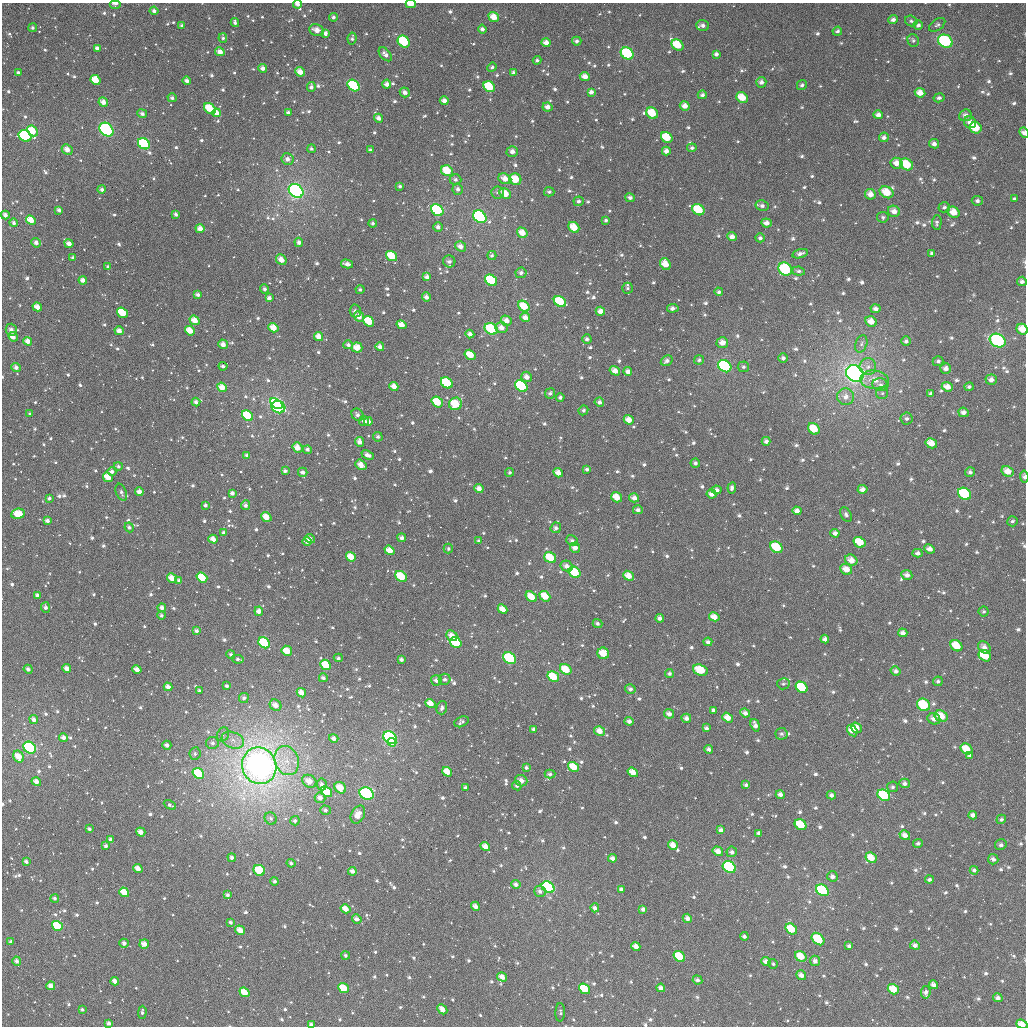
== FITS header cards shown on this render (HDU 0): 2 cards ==
NAXIS1  =                 1024
NAXIS2  =                 1024

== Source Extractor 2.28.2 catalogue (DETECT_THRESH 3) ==
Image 1024 x 1024 px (HDU 0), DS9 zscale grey, 1 PNG px = 1 image px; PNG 1028 x 1028 px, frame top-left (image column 1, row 1024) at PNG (2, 3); each listed source drawn as its Kron ellipse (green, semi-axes under 4 px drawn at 4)
Background 1540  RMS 48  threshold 143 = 3 sigma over >= 5 px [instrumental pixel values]
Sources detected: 1108; of the 1108, the 500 brightest by FLUX_AUTO listed and drawn (608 fainter detections omitted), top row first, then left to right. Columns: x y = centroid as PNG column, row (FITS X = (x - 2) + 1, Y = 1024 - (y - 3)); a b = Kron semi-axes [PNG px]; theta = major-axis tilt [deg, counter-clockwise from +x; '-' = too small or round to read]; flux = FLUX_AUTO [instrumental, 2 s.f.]
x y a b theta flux
115 4 6 3 0 1.1e+04
298 4 4 3 - 1.5e+04
411 4 5 3 - 5.4e+04
154 11 4 4 - 1.2e+04
333 17 4 4 - 9.0e+03
494 17 5 4 - 4.0e+04
893 20 5 4 - 1.3e+04
911 21 6 5 - 8.3e+03
235 22 4 3 - 9.3e+03
918 25 5 5 - 1.1e+04
937 25 9 5 36 8.5e+03
182 26 4 4 - 8.1e+03
703 26 6 5 - 1.4e+04
33 28 4 4 - 8.2e+03
482 29 4 4 - 9.6e+03
317 30 7 5 -21 2.9e+04
837 31 5 4 - 9.0e+03
325 33 4 4 - 1.3e+04
223 38 5 4 - 7.7e+03
352 38 6 4 81 9.0e+03
913 40 6 5 - 8.1e+03
404 41 6 5 - 1.4e+05
577 41 5 4 - 1.1e+04
945 41 7 6 - 2.6e+05
546 43 4 4 - 2.2e+04
677 45 6 5 - 8.8e+04
97 48 4 4 - 1.4e+04
220 52 5 4 - 2.5e+04
627 53 7 5 -38 2.0e+05
385 54 8 5 -49 1.6e+04
716 54 4 4 - 1.2e+04
537 60 4 4 - 8.0e+03
492 67 5 4 - 7.4e+03
263 68 4 4 - 1.6e+04
300 72 5 4 - 3.2e+04
18 73 3 3 - 9.8e+03
514 73 4 4 - 1.6e+04
585 76 5 4 - 2.7e+04
95 80 5 4 - 6.7e+04
187 80 4 4 - 1.3e+04
761 82 5 5 - 1.4e+04
387 84 4 4 - 1.8e+04
802 85 5 4 - 9.2e+03
354 86 7 5 -40 2.3e+05
311 87 5 4 - 1.2e+04
489 87 6 5 - 1.0e+05
405 92 5 4 - 1.6e+04
591 92 4 4 - 1.4e+04
920 93 5 4 - 3.4e+04
702 95 4 4 - 1.0e+04
172 98 4 4 - 9.6e+03
742 98 6 5 - 5.5e+04
939 98 5 4 - 1.1e+04
444 101 4 4 - 1.9e+04
103 102 5 4 - 2.5e+04
685 106 5 4 - 2.6e+04
547 107 5 4 - 2.0e+04
210 108 6 5 - 8.7e+04
216 113 4 4 - 2.9e+04
288 113 4 3 - 9.8e+03
652 113 6 5 - 8.2e+04
142 114 5 4 - 1.1e+04
878 115 5 4 - 1.7e+04
965 115 6 5 - 1.7e+04
379 118 4 4 - 1.8e+04
970 122 6 5 - 2.3e+04
976 128 6 5 - 8.3e+04
106 130 8 6 -42 3.0e+05
32 131 6 4 -45 6.5e+04
1024 133 5 4 - 1.8e+04
25 136 7 5 -29 4.2e+05
667 137 6 5 - 8.6e+04
884 137 5 5 - 1.3e+04
144 144 6 5 - 1.9e+05
934 144 5 4 - 1.4e+04
692 148 5 4 - 8.5e+03
67 149 6 5 - 2.1e+04
311 149 4 4 - 7.3e+03
370 150 4 3 - 7.5e+03
512 151 5 5 - 1.7e+04
666 151 4 4 - 1.8e+04
287 159 6 6 - 1.6e+04
897 163 6 5 - 2.8e+04
906 164 7 5 -32 8.6e+04
447 171 6 5 - 6.8e+04
505 179 7 5 -24 3.0e+04
515 179 6 5 - 6.8e+04
455 180 6 5 - 1.1e+04
400 186 3 3 - 7.5e+03
102 189 4 4 - 1.1e+04
458 189 6 5 - 1.2e+04
296 191 8 6 -40 9.0e+05
549 192 5 4 - 8.4e+03
887 192 7 5 -28 6.1e+04
497 193 6 6 - 9.4e+03
505 194 6 5 - 4.6e+04
870 194 5 5 - 2.5e+04
630 198 5 4 - 1.1e+04
1014 199 4 3 - 7.3e+03
579 201 5 5 - 9.2e+03
977 201 5 5 - 1.0e+04
762 206 6 5 - 1.4e+04
944 207 6 5 - 8.8e+03
59 210 4 3 - 1.2e+04
437 210 6 5 - 2.7e+05
698 210 6 5 - 1.1e+05
894 211 6 5 - 2.5e+04
953 212 6 5 - 4.0e+04
176 214 4 3 - 9.3e+03
5 215 4 4 - 1.6e+04
480 217 7 5 -38 7.9e+05
883 217 6 5 - 7.6e+03
31 220 5 4 - 5.2e+04
606 220 3 3 - 7.2e+03
937 222 7 5 88 7.8e+03
14 223 4 4 - 8.9e+03
373 223 4 4 - 8.0e+03
766 223 5 4 - 1.9e+04
438 227 5 4 - 1.4e+04
574 227 6 5 - 5.8e+04
200 229 4 4 - 2.8e+04
522 233 6 4 -32 3.8e+04
732 237 5 4 - 1.7e+04
760 238 5 4 - 9.8e+03
299 242 4 4 - 1.3e+04
36 243 5 4 - 1.4e+04
69 244 4 4 - 2.1e+04
460 246 5 4 - 2.1e+04
932 253 4 4 - 9.8e+03
800 254 8 4 15 1.3e+04
392 256 6 4 -36 6.3e+04
492 256 4 4 - 7.6e+03
73 258 3 3 - 8.5e+03
281 260 6 5 - 2.7e+04
449 261 6 6 - 1.2e+04
347 264 6 3 -14 1.6e+04
665 264 6 5 - 4.9e+04
108 267 4 3 - 7.8e+03
785 269 7 6 - 2.2e+05
799 271 6 4 -6 9.3e+03
521 273 5 5 - 9.9e+03
427 277 4 4 - 1.5e+04
83 280 4 4 - 2.2e+04
491 280 6 5 - 2.2e+05
1022 281 5 4 - 1.3e+04
627 288 5 5 - 7.5e+03
265 289 4 4 - 1.0e+04
360 289 5 4 - 7.4e+03
719 292 4 4 - 8.4e+03
198 295 4 3 - 1.3e+04
426 297 4 4 - 1.6e+04
269 298 4 3 - 1.4e+04
560 302 6 5 - 1.2e+05
524 306 6 5 - 6.6e+04
37 307 5 4 - 3.2e+04
673 308 6 4 6 1.3e+04
875 309 5 4 - 1.4e+04
355 311 6 5 - 1.4e+04
600 311 5 4 - 2.4e+04
122 313 6 4 -35 1.1e+05
359 316 5 4 - 2.5e+04
525 317 5 4 - 2.1e+04
195 320 5 4 - 3.8e+04
369 321 6 4 -40 9.2e+04
506 321 5 5 - 2.3e+04
871 321 6 5 - 2.9e+04
401 325 5 4 - 3.4e+04
273 328 5 4 - 4.1e+04
502 328 6 5 - 2.3e+04
491 329 7 5 -31 1.5e+05
1022 329 6 5 - 4.5e+04
11 330 6 5 - 1.6e+04
119 331 4 4 - 2.5e+04
190 331 5 4 - 5.0e+04
470 334 4 4 - 1.6e+04
13 337 5 4 - 3.2e+04
319 337 5 4 - 3.0e+04
587 339 4 4 - 9.9e+03
28 341 4 4 - 2.5e+04
906 341 4 4 - 1.1e+04
998 341 8 6 -28 3.2e+05
722 343 6 5 - 2.6e+04
223 344 5 4 - 2.3e+04
861 344 9 5 72 1.0e+04
348 345 5 4 - 1.1e+04
380 347 4 4 - 1.5e+04
357 348 5 5 - 4.0e+04
470 355 6 4 -32 5.7e+04
783 358 4 4 - 1.1e+04
699 360 5 4 - 8.7e+03
667 361 6 5 - 1.3e+04
938 361 5 5 - 9.7e+03
223 366 4 3 - 8.9e+03
725 366 7 5 -37 5.4e+05
16 367 5 4 - 1.5e+04
743 367 5 5 - 8.5e+03
868 367 8 8 - 1.9e+04
946 368 5 5 - 1.7e+04
615 371 5 4 - 2.8e+04
628 371 4 4 - 1.9e+04
855 373 9 7 -36 1.5e+06
527 377 5 5 - 2.0e+04
875 380 14 9 -4 4.2e+04
991 380 5 5 - 1.7e+04
447 383 6 5 - 1.6e+05
880 385 8 6 -17 1.3e+04
394 386 5 4 - 2.9e+04
521 386 7 5 -38 3.6e+05
222 387 5 4 - 3.6e+04
947 387 6 4 -21 2.8e+04
969 387 5 4 - 9.2e+03
550 393 5 5 - 9.2e+03
882 393 6 6 - 7.5e+03
931 393 4 4 - 7.5e+03
560 397 4 4 - 9.8e+03
846 397 8 8 - 2.5e+04
196 402 4 4 - 1.2e+04
437 402 6 5 - 8.5e+04
599 402 5 4 - 1.3e+04
276 404 7 4 -36 3.4e+05
455 404 6 6 - 1.1e+05
278 407 7 6 - 4.5e+05
583 410 5 4 - 8.1e+03
963 412 5 4 - 1.7e+04
30 414 3 3 - 7.2e+03
357 415 6 5 - 1.4e+04
247 416 6 4 -38 1.6e+05
906 419 6 6 - 1.0e+04
629 420 5 4 - 3.2e+04
364 421 5 5 - 1.6e+04
368 421 4 3 - 1.8e+04
814 429 6 5 - 6.8e+04
378 437 5 4 - 8.0e+03
766 441 4 4 - 1.1e+04
360 442 5 4 - 2.2e+04
931 443 6 4 -32 3.6e+04
297 448 5 4 - 3.5e+04
307 449 4 4 - 9.3e+03
247 455 3 3 - 9.9e+03
368 455 6 4 -22 1.7e+04
695 463 5 4 - 9.4e+03
361 465 6 5 - 2.9e+04
118 466 4 4 - 7.9e+03
587 469 4 4 - 7.9e+03
285 471 4 3 - 9.8e+03
1007 471 6 5 - 3.4e+04
112 472 4 4 - 1.3e+04
303 472 5 4 - 1.3e+04
510 472 4 4 - 7.2e+03
970 472 5 5 - 9.4e+03
558 473 5 4 - 2.8e+04
108 477 5 4 - 4.5e+04
1024 477 6 4 -83 1.0e+04
732 488 5 4 - 1.1e+04
479 489 4 4 - 2.4e+04
862 489 5 4 - 1.7e+04
716 490 5 4 - 1.5e+04
121 492 9 5 -69 1.1e+04
139 492 4 4 - 2.2e+04
232 493 4 3 - 1.4e+04
712 494 5 4 - 2.2e+04
964 494 7 5 -35 1.9e+05
617 497 5 4 - 4.8e+04
49 498 4 4 - 9.0e+03
634 498 5 4 - 1.9e+04
205 505 4 4 - 9.9e+03
246 505 5 4 - 1.2e+04
638 510 5 4 - 1.2e+04
797 511 4 4 - 2.0e+04
18 514 7 5 8 6.5e+04
846 515 8 5 -62 1.0e+04
266 517 5 4 - 4.6e+04
47 521 4 3 - 1.4e+04
1012 521 5 5 - 7.3e+03
129 527 5 4 - 9.8e+03
556 528 5 5 - 1.1e+04
224 532 4 4 - 8.6e+03
835 533 4 4 - 1.5e+04
402 538 4 4 - 1.3e+04
213 539 5 4 - 2.8e+04
310 539 5 3 - 1.4e+04
479 541 4 4 - 9.4e+03
572 541 6 5 - 1.1e+04
307 542 5 4 - 1.3e+04
859 542 6 5 - 7.2e+04
776 547 7 5 -40 1.1e+05
575 548 5 5 - 2.2e+04
448 549 5 4 - 7.8e+03
930 549 5 4 - 1.9e+04
389 550 5 4 - 3.7e+04
917 553 5 4 - 1.2e+04
351 557 5 4 - 5.1e+04
550 558 6 5 - 8.7e+04
851 560 6 5 - 3.2e+04
567 566 6 5 - 1.9e+04
846 569 6 5 - 3.6e+04
575 572 6 5 - 1.1e+05
907 575 5 5 - 1.7e+04
401 576 6 5 - 9.1e+04
628 576 6 4 -38 4.1e+04
172 578 5 4 - 3.6e+04
202 578 6 4 -38 9.7e+04
179 580 4 4 - 1.0e+04
37 595 4 3 - 1.5e+04
545 596 6 4 -40 5.2e+04
531 597 6 4 -35 4.9e+04
46 607 5 4 - 1.0e+04
162 608 4 4 - 1.6e+04
502 609 5 4 - 3.4e+04
259 611 5 4 - 2.1e+04
984 611 5 5 - 7.2e+03
161 615 4 4 - 7.9e+03
714 617 5 4 - 3.1e+04
660 618 4 4 - 1.3e+04
597 623 5 4 - 8.2e+03
196 631 4 4 - 1.0e+04
903 633 4 4 - 1.7e+04
452 636 6 5 - 3.0e+04
825 639 4 4 - 1.7e+04
708 642 4 4 - 1.2e+04
264 643 6 5 - 1.6e+05
456 643 6 5 - 1.9e+05
956 646 6 5 - 7.3e+04
984 647 7 5 -45 1.9e+04
287 651 5 5 - 6.1e+04
603 653 6 5 - 6.0e+04
231 654 4 4 - 8.6e+03
985 656 7 5 -34 1.0e+05
338 658 4 4 - 7.8e+03
510 658 7 5 -39 1.8e+05
238 659 6 4 -10 7.9e+03
401 659 4 3 - 1.0e+04
326 665 6 4 -43 7.8e+04
67 668 4 4 - 2.2e+04
28 669 5 3 - 1.4e+04
566 669 6 5 - 6.8e+04
137 670 5 4 - 2.5e+04
700 670 8 5 -19 8.7e+04
896 671 5 4 - 1.0e+04
669 674 4 4 - 7.8e+03
553 677 6 5 - 7.7e+04
323 678 4 3 - 9.8e+03
445 679 6 5 - 9.8e+03
436 680 5 5 - 1.6e+04
938 681 5 4 - 7.4e+03
783 684 6 5 - 7.8e+03
227 686 4 4 - 8.7e+03
168 687 4 4 - 2.1e+04
802 687 6 5 - 1.4e+05
630 689 5 5 - 1.1e+04
199 691 4 3 - 8.1e+03
301 693 5 4 - 2.9e+04
244 698 5 5 - 1.1e+04
430 703 5 4 - 3.3e+04
275 705 6 5 - 2.7e+04
923 705 7 6 - 1.2e+05
442 708 6 5 - 1.2e+04
713 710 4 4 - 1.0e+04
745 713 5 4 - 1.4e+04
669 714 5 4 - 1.8e+04
941 716 7 5 -31 5.9e+04
686 718 5 4 - 1.7e+04
728 718 5 4 - 4.1e+04
34 719 4 4 - 1.7e+04
934 719 6 5 - 2.1e+04
629 721 4 4 - 1.4e+04
461 722 7 5 26 9.8e+03
755 725 6 4 -72 1.7e+04
706 728 4 3 - 9.8e+03
856 728 6 5 - 3.7e+04
534 729 4 4 - 9.7e+03
599 731 6 4 -31 3.0e+04
852 731 6 4 -55 3.0e+04
223 734 7 5 69 9.9e+03
781 734 6 6 - 8.6e+03
63 738 5 4 - 1.6e+04
334 738 5 4 - 1.5e+04
390 738 7 6 - 5.3e+05
233 740 11 8 -22 2.8e+04
392 742 4 3 - 7.9e+04
212 743 6 6 - 1.2e+04
167 745 4 4 - 1.5e+04
30 748 7 5 -38 7.2e+05
709 749 4 4 - 1.2e+04
966 749 6 5 - 6.0e+04
195 754 6 5 - 9.3e+03
969 755 4 3 - 7.4e+03
19 757 6 5 - 4.5e+04
287 761 15 12 -69 5.6e+04
259 766 18 17 - 2.3e+06
574 767 6 4 -34 5.8e+04
526 768 4 4 - 8.9e+03
447 772 5 4 - 4.6e+04
633 772 5 4 - 3.5e+04
198 774 6 4 -36 2.1e+05
550 774 5 4 - 8.7e+03
309 781 7 6 - 3.3e+04
521 781 6 5 - 2.4e+04
36 782 5 4 - 2.1e+04
905 783 5 5 - 1.2e+04
322 784 6 5 - 1.3e+04
746 785 4 4 - 8.7e+03
517 786 5 4 - 7.6e+03
893 787 5 5 - 7.5e+03
340 788 6 5 - 4.8e+04
466 788 4 3 - 1.3e+04
327 792 6 4 -40 1.1e+05
366 794 7 6 - 4.0e+05
780 794 5 4 - 1.5e+04
831 795 5 4 - 1.1e+04
884 795 7 5 -34 2.1e+05
320 798 5 5 - 1.9e+04
170 805 6 4 -26 8.7e+03
325 810 5 4 - 1.1e+04
358 815 9 6 63 4.1e+04
973 815 4 4 - 1.6e+04
271 818 6 6 - 8.9e+03
1001 819 5 4 - 7.8e+03
295 821 5 4 - 9.2e+03
801 825 6 5 - 9.9e+04
89 829 4 3 - 8.1e+03
721 830 4 3 - 1.2e+04
141 832 5 4 - 2.4e+04
758 833 3 3 - 8.0e+03
905 835 5 4 - 2.3e+04
111 839 4 3 - 1.3e+04
918 843 5 4 - 8.7e+03
673 845 5 4 - 3.3e+04
1001 845 6 5 - 7.7e+03
106 846 3 3 - 1.0e+04
485 847 5 4 - 2.8e+04
718 851 5 4 - 2.6e+04
732 852 5 5 - 1.0e+04
232 858 4 4 - 1.0e+04
613 858 4 4 - 1.5e+04
871 858 6 5 - 4.7e+04
993 859 5 5 - 1.3e+04
26 862 4 3 - 1.1e+04
291 863 4 4 - 9.5e+03
729 867 7 5 -35 2.5e+05
138 869 4 4 - 2.7e+04
259 870 6 5 - 1.3e+05
974 870 4 4 - 8.5e+03
352 871 4 4 - 1.6e+04
832 876 5 5 - 1.4e+04
929 880 4 4 - 8.5e+03
275 881 4 4 - 8.7e+03
516 884 5 4 - 1.4e+04
548 887 7 5 -35 5.9e+05
621 889 4 4 - 1.2e+04
822 890 7 5 -37 2.8e+05
540 891 6 5 - 1.5e+04
124 892 5 4 - 6.4e+04
228 895 4 3 - 9.8e+03
55 898 4 4 - 9.2e+03
475 906 4 4 - 1.9e+04
595 908 4 4 - 1.3e+04
345 909 5 4 - 3.4e+04
643 909 4 4 - 1.2e+04
687 918 5 4 - 1.7e+04
357 919 5 4 - 1.5e+04
231 922 4 3 - 8.5e+03
57 926 5 4 - 1.2e+05
791 929 6 5 - 7.8e+04
240 930 5 4 - 3.4e+04
744 936 4 4 - 9.9e+03
818 939 7 5 -43 1.3e+05
11 942 3 3 - 1.0e+04
124 943 4 4 - 1.4e+04
144 944 5 4 - 2.7e+04
915 945 5 4 - 1.4e+04
636 946 5 4 - 2.1e+04
849 946 4 4 - 9.6e+03
346 955 4 4 - 8.1e+03
679 956 6 5 - 8.5e+04
801 956 6 5 - 5.3e+04
17 961 4 4 - 1.3e+04
815 961 5 5 - 1.4e+04
766 962 5 4 - 2.0e+04
773 964 5 4 - 7.4e+03
801 975 5 4 - 1.8e+04
502 977 5 4 - 2.6e+04
697 980 5 4 - 1.1e+04
115 981 4 3 - 2.0e+04
934 985 4 4 - 1.7e+04
51 986 4 4 - 2.6e+04
343 988 5 4 - 9.0e+04
661 988 4 3 - 1.7e+04
584 989 6 4 -36 1.2e+05
893 989 6 5 - 5.2e+04
245 992 5 4 - 6.6e+04
926 992 6 5 - 1.1e+04
998 998 5 4 - 1.3e+04
82 1009 4 4 - 7.9e+03
442 1009 5 4 - 2.6e+04
142 1012 6 4 89 8.1e+03
560 1012 9 5 89 7.2e+03
109 1023 4 4 - 1.3e+04
1022 1024 6 4 -21 3.6e+04
311 1025 4 3 - 1.3e+04
At the frame edge (FLAGS 8, measured only in part): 8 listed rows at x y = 115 4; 298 4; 411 4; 1024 133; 1022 329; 1024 477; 1022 1024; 311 1025
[608 fainter detections neither listed nor drawn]

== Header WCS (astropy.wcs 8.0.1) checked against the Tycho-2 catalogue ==
Header WCS as astropy/WCSLIB reads it (applying the file's SIP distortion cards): RA---TAN-SIP/DEC--TAN-SIP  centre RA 03:07:05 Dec +84:17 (46.77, +84.29 deg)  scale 8.66 arcsec/px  FOV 147.8' x 147.9'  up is +175 deg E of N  parity flipped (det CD > 0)
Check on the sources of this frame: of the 60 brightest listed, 59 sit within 12.9 arcsec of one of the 180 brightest Tycho-2 stars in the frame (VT <= 11.02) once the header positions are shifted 5.05 arcsec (4.80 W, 1.56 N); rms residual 4.31 arcsec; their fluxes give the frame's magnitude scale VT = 22.41 - 2.5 log10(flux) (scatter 0.36 mag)
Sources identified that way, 345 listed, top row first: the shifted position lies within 12.9 arcsec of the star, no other Tycho-2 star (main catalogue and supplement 1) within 25.8 arcsec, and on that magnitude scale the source's flux lands within +1.5 / -3 mag of the star's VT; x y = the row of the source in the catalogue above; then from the Tycho-2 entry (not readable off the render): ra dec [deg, ICRS J2000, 3 dp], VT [Tycho-2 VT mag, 2 dp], TYC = Tycho-2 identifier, HIP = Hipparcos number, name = IAU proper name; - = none
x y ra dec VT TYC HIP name
298 4 51.882 +83.077 11.72 4616-884-1 - -
411 4 49.625 +83.073 9.90 4616-1400-1 - -
154 11 54.749 +83.082 11.71 4616-908-1 - -
494 17 47.952 +83.097 10.58 4616-3181-1 - -
893 20 40.083 +82.981 12.26 4616-2444-1 - -
918 25 39.578 +82.982 11.88 4616-858-1 - -
182 26 54.214 +83.121 12.53 4616-3103-1 - -
482 29 48.168 +83.127 12.39 4616-3090-1 - -
317 30 51.495 +83.141 11.20 4616-3035-1 - -
837 31 41.116 +83.033 12.28 4616-2390-1 - -
404 41 49.735 +83.166 9.12 4616-3031-1 - -
577 41 46.261 +83.140 12.10 4616-3037-1 - -
945 41 38.972 +83.007 8.53 4616-590-1 - -
677 45 44.227 +83.124 10.42 4616-3164-1 - -
97 48 55.943 +83.162 11.95 4616-2974-1 - -
220 52 53.462 +83.188 11.00 4616-2967-1 - -
627 53 45.209 +83.158 8.86 4616-2964-1 - -
385 54 50.097 +83.199 11.62 4616-2841-1 - -
716 54 43.436 +83.133 11.91 4616-3106-1 - -
263 68 52.606 +83.231 11.88 4616-2706-1 - -
300 72 51.841 +83.241 10.97 4616-2764-1 - -
18 73 57.583 +83.203 11.84 4616-285-1 - -
514 73 47.475 +83.228 12.03 4616-2980-1 - -
585 76 46.024 +83.223 11.04 4616-2720-1 - -
95 80 56.021 +83.239 10.57 4616-2774-1 - -
187 80 54.164 +83.254 11.77 4616-2713-1 - -
761 82 42.454 +83.184 12.02 4616-2888-1 - -
387 84 50.063 +83.269 11.54 4616-2719-1 - -
354 86 50.740 +83.274 8.99 4616-2741-1 - -
311 87 51.615 +83.278 11.95 4616-2949-1 - -
489 87 47.955 +83.266 9.91 4616-2671-1 - -
405 92 49.693 +83.288 11.73 4616-2721-1 - -
591 92 45.874 +83.259 11.70 4616-3001-1 - -
920 93 39.254 +83.141 11.19 4616-3095-1 - -
742 98 42.787 +83.228 10.29 4616-2786-1 - -
103 102 55.901 +83.293 10.96 4616-2525-1 - -
685 106 43.933 +83.266 11.03 4616-2925-1 - -
547 107 46.739 +83.304 11.29 4616-2900-1 - -
210 108 53.717 +83.324 10.09 4616-2746-1 - -
216 113 53.586 +83.334 10.85 4616-2588-1 - -
652 113 44.569 +83.294 10.20 4616-2750-1 - -
142 114 55.118 +83.327 11.84 4616-3113-1 - -
878 115 39.998 +83.212 11.39 4616-3152-1 - -
965 115 38.253 +83.169 12.52 4616-2981-1 - -
970 122 38.147 +83.183 11.95 4616-2922-1 - -
976 128 38.009 +83.194 10.07 4616-2808-1 - -
106 130 55.876 +83.360 8.12 4616-273-1 17392 -
32 131 57.418 +83.346 10.10 4616-323-1 - -
1024 133 37.011 +83.177 11.34 4616-3112-1 - -
25 136 57.578 +83.357 9.13 4616-379-1 17953 -
667 137 44.213 +83.348 10.57 4616-2797-1 - -
884 137 39.795 +83.263 12.19 4616-2806-1 - -
144 144 55.120 +83.400 8.85 4616-2861-1 - -
934 144 38.759 +83.253 11.67 4616-2656-1 - -
692 148 43.675 +83.364 12.02 4616-2776-1 - -
67 149 56.732 +83.399 11.09 4616-239-1 - -
311 149 51.622 +83.425 11.73 4616-2013-1 - -
512 151 47.400 +83.417 11.47 4616-2049-1 - -
287 159 52.125 +83.450 11.70 4616-2295-1 - -
897 163 39.432 +83.318 11.73 4616-2641-1 - -
906 164 39.218 +83.316 9.65 4616-2727-1 12175 -
447 171 48.745 +83.472 10.67 4616-1639-1 - -
505 179 47.517 +83.484 11.46 4616-1561-1 - -
515 179 47.299 +83.484 10.74 4616-2077-1 - -
455 180 48.564 +83.492 12.46 4616-1767-1 - -
400 186 49.737 +83.513 12.33 4616-1367-1 - -
102 189 56.083 +83.502 12.25 4616-535-1 - -
296 191 51.938 +83.528 7.47 4616-1259-1 16129 -
887 192 39.500 +83.392 10.10 4616-2634-1 - -
505 194 47.484 +83.520 10.92 4616-2345-1 - -
870 194 39.831 +83.404 10.97 4616-2125-1 - -
630 198 44.835 +83.501 11.70 4616-2535-1 - -
59 210 57.030 +83.542 11.53 4616-451-1 - -
437 210 48.914 +83.568 8.83 4616-2509-1 - -
698 210 43.349 +83.511 9.52 4616-3096-1 - -
894 211 39.275 +83.432 11.10 4616-2461-1 - -
176 214 54.546 +83.574 12.34 4616-1789-1 - -
5 215 58.182 +83.540 11.92 4616-570-1 - -
31 220 57.649 +83.560 10.43 4616-501-1 - -
14 223 58.032 +83.561 13.18 4616-442-1 - -
766 223 41.881 +83.517 11.68 4616-3109-1 - -
438 227 48.895 +83.608 11.53 4616-2239-1 - -
574 227 45.953 +83.588 10.30 4616-1481-1 - -
200 229 54.034 +83.611 10.80 4616-1173-1 - -
522 233 47.057 +83.611 10.91 4616-1935-1 - -
732 237 42.561 +83.562 11.62 4616-2061-1 - -
36 243 57.594 +83.615 11.65 4616-525-1 - -
69 244 56.887 +83.625 11.53 4616-272-1 - -
460 246 48.378 +83.653 11.70 4616-1307-1 - -
932 253 38.304 +83.511 11.91 4616-1901-1 - -
800 254 41.080 +83.576 12.28 4616-2001-1 - -
392 256 49.873 +83.682 9.83 4616-1127-1 - -
73 258 56.832 +83.659 12.16 4616-222-1 - -
281 260 52.286 +83.693 10.73 4616-1379-1 - -
347 264 50.846 +83.703 11.34 4616-793-1 - -
665 264 43.900 +83.651 11.08 4616-2427-1 - -
785 269 41.314 +83.619 8.73 4616-1799-1 - -
427 277 49.089 +83.730 11.54 4616-2083-1 - -
83 280 56.660 +83.716 11.09 4616-346-1 - -
491 280 47.663 +83.730 9.70 4616-3069-1 - -
1022 281 36.293 +83.525 12.10 4616-1289-1 - -
198 295 54.151 +83.770 11.51 4616-569-1 - -
426 297 49.083 +83.778 11.27 4616-855-1 - -
269 298 52.575 +83.784 11.67 4616-1619-1 - -
560 302 46.113 +83.768 9.83 4616-1903-1 - -
524 306 46.904 +83.787 10.03 4616-1419-1 - -
37 307 57.721 +83.769 10.69 4616-431-1 - -
673 308 43.627 +83.753 11.69 4616-1769-1 - -
875 309 39.226 +83.671 11.68 4616-2207-1 - -
355 311 50.662 +83.815 12.01 4616-1005-1 - -
600 311 45.202 +83.781 10.97 4616-3182-1 - -
122 313 55.842 +83.802 10.77 4616-318-1 - -
359 316 50.573 +83.829 11.09 4616-2175-1 - -
525 317 46.860 +83.813 12.20 4616-2622-1 - -
195 320 54.252 +83.831 10.42 4616-566-1 - -
369 321 50.345 +83.840 10.35 4616-3061-1 - -
506 321 47.272 +83.824 11.33 4616-1357-1 - -
401 325 49.609 +83.847 11.01 4616-1565-1 - -
273 328 52.486 +83.856 10.55 4616-1859-1 - -
502 328 47.367 +83.842 11.54 4616-1615-1 - -
491 329 47.597 +83.847 9.06 4616-795-1 - -
1022 329 36.011 +83.636 10.94 4616-1241-1 - -
119 331 55.954 +83.845 11.40 4616-547-1 - -
190 331 54.362 +83.856 10.36 4616-495-1 - -
470 334 48.074 +83.862 12.13 4616-685-1 - -
13 337 58.338 +83.833 10.96 4616-560-1 - -
319 337 51.475 +83.878 10.70 4616-593-1 - -
28 341 58.018 +83.848 11.02 4616-557-1 - -
906 341 38.421 +83.731 12.18 4616-2812-1 - -
998 341 36.458 +83.678 8.18 4616-2654-1 - -
722 343 42.416 +83.819 11.44 4616-3051-1 - -
223 344 53.636 +83.892 11.16 4616-242-1 - -
380 347 50.088 +83.901 11.62 4616-1311-1 - -
357 348 50.609 +83.905 11.08 4616-889-1 - -
470 355 48.030 +83.912 10.75 4616-2755-1 - -
667 361 43.596 +83.880 12.10 4616-1547-1 - -
938 361 37.636 +83.760 11.95 4616-1479-1 - -
223 366 53.660 +83.944 12.11 4616-274-1 - -
725 366 42.276 +83.874 8.52 4616-1811-1 13149 -
16 367 58.350 +83.907 11.57 4616-542-1 - -
946 368 37.429 +83.773 11.34 4616-2651-1 - -
615 371 44.725 +83.921 11.04 4616-853-1 - -
628 371 44.436 +83.918 11.38 4616-1423-1 - -
855 373 39.365 +83.835 6.82 4616-3197-1 12232 -
991 380 36.389 +83.772 11.54 4616-1795-1 - -
447 383 48.526 +83.983 10.81 4616-1519-1 - -
394 386 49.747 +83.996 11.45 4616-1487-1 - -
222 387 53.701 +83.996 10.62 4616-579-1 - -
947 387 37.289 +83.815 11.03 4616-1471-1 - -
846 397 39.473 +83.893 11.85 4616-2575-1 - -
196 402 54.322 +84.027 11.75 4616-500-1 - -
437 402 48.728 +84.030 10.17 4616-911-1 - -
599 402 45.002 +83.999 12.38 4616-2555-1 - -
276 404 52.464 +84.039 8.43 4616-362-1 16276 -
455 404 48.304 +84.032 9.76 4616-1273-1 - -
963 412 36.803 +83.865 11.34 4616-1691-1 - -
357 415 50.574 +84.066 12.09 4616-975-1 - -
247 416 53.128 +84.066 10.87 4616-480-1 - -
629 420 44.280 +84.034 11.25 4616-1247-1 - -
364 421 50.425 +84.080 12.24 4616-2319-1 - -
368 421 50.325 +84.081 11.25 4616-2851-1 - -
814 429 40.029 +83.984 10.30 4616-1051-1 - -
931 443 37.334 +83.957 11.12 4616-1275-1 - -
297 448 51.977 +84.145 11.10 4616-466-1 - -
361 465 50.485 +84.185 11.58 4616-1303-1 - -
118 466 56.234 +84.169 12.48 4616-484-1 - -
285 471 52.282 +84.200 12.27 4616-461-1 - -
1007 471 35.482 +83.975 10.77 4616-1887-1 - -
112 472 56.399 +84.180 11.73 4616-536-1 - -
303 472 51.865 +84.204 11.63 4616-376-1 - -
970 472 36.320 +84.000 11.92 4616-945-1 - -
558 473 45.787 +84.179 11.47 4616-1403-1 - -
108 477 56.501 +84.193 10.64 4616-396-1 - -
1024 477 35.062 +83.975 11.72 4616-1543-1 - -
479 489 47.642 +84.232 11.05 4616-651-1 - -
862 489 38.642 +84.103 11.57 4616-2650-1 - -
139 492 55.782 +84.234 11.34 4616-384-1 - -
232 493 53.561 +84.251 11.35 4616-452-1 - -
712 494 42.116 +84.182 11.66 4616-1153-1 - -
964 494 36.303 +84.054 9.12 4616-729-1 - -
617 497 44.339 +84.222 11.06 4616-1825-1 - -
634 498 43.925 +84.218 11.46 4616-1975-1 - -
246 505 53.250 +84.281 11.94 4616-492-1 - -
638 510 43.809 +84.245 11.89 4616-1183-1 - -
797 511 40.049 +84.186 12.07 4616-2367-1 - -
266 517 52.751 +84.311 10.65 4616-300-1 - -
47 521 58.045 +84.282 12.14 4616-262-1 - -
1012 521 35.069 +84.087 12.20 4616-202-1 - -
556 528 45.722 +84.311 12.31 4616-2501-1 - -
402 538 49.456 +84.359 11.69 4616-1545-1 - -
213 539 54.075 +84.360 11.53 4616-528-1 - -
310 539 51.706 +84.364 11.93 4616-447-1 - -
479 541 47.568 +84.358 12.15 4616-597-1 - -
307 542 51.771 +84.371 12.09 4616-304-1 - -
859 542 38.429 +84.228 10.80 4616-1527-1 - -
776 547 40.359 +84.282 9.34 4616-2031-1 - -
575 548 45.200 +84.354 11.59 4616-1963-1 - -
930 549 36.774 +84.203 12.53 4616-1633-1 - -
389 550 49.738 +84.391 11.20 4620-2046-1 - -
917 553 37.026 +84.221 12.31 4616-837-1 - -
351 557 50.691 +84.408 10.28 4620-1162-1 - -
550 558 45.778 +84.384 9.73 4620-1949-1 - -
851 560 38.528 +84.275 10.74 4616-697-1 - -
567 566 45.363 +84.400 11.65 4620-1514-1 - -
846 569 38.592 +84.299 10.82 4616-825-1 - -
575 572 45.144 +84.414 9.58 4620-2099-1 - -
907 575 37.144 +84.278 11.77 4616-717-1 - -
401 576 49.433 +84.453 9.58 4620-2083-1 - -
628 576 43.815 +84.406 10.51 4620-2109-1 - -
172 578 55.141 +84.447 10.73 4620-1310-1 - -
202 578 54.388 +84.451 10.00 4620-1421-1 - -
179 580 54.971 +84.454 11.64 4620-1363-1 - -
37 595 58.510 +84.457 11.73 4620-986-1 - -
545 596 45.813 +84.478 10.34 4620-2166-1 - -
531 597 46.149 +84.483 10.61 4620-1955-1 - -
46 607 58.348 +84.489 12.59 4620-1054-1 - -
162 608 55.443 +84.517 11.47 4620-1397-1 - -
502 609 46.849 +84.518 10.72 4620-1472-1 - -
259 611 53.005 +84.537 11.07 4620-1347-1 - -
714 617 41.555 +84.473 11.34 4620-1576-1 - -
903 633 36.896 +84.416 11.77 4620-415-1 - -
452 636 48.095 +84.589 11.15 4620-1744-1 - -
825 639 38.742 +84.474 11.46 4620-1638-1 - -
708 642 41.611 +84.535 12.34 4620-1448-1 - -
456 643 47.980 +84.606 9.30 4620-2061-1 - -
956 646 35.524 +84.413 10.38 4620-245-1 - -
287 651 52.311 +84.634 10.69 4620-1360-1 - -
603 653 44.197 +84.600 10.58 4620-1988-1 - -
985 656 34.779 +84.416 9.97 4620-54-1 - -
510 658 46.568 +84.634 8.82 4620-2185-1 - -
401 659 49.362 +84.652 12.20 4620-1132-1 - -
326 665 51.302 +84.669 10.12 4620-1399-1 - -
67 668 57.995 +84.641 10.98 4620-960-1 - -
28 669 58.988 +84.631 11.56 4620-1426-1 - -
566 669 45.104 +84.648 9.96 4620-1572-1 14015 -
137 670 56.196 +84.661 11.65 4620-946-1 - -
700 670 41.655 +84.604 10.46 4620-1816-1 - -
553 677 45.405 +84.668 9.79 4620-1898-1 - -
436 680 48.429 +84.698 11.76 4620-1371-1 - -
168 687 55.425 +84.708 11.48 4620-1323-1 - -
802 687 39.045 +84.599 10.08 4620-1444-1 - -
199 691 54.625 +84.722 12.10 4620-1417-1 - -
301 693 51.946 +84.735 10.72 4620-1368-1 - -
430 703 48.551 +84.755 11.09 4620-1184-1 - -
275 705 52.634 +84.765 11.12 4620-1306-1 - -
923 705 35.918 +84.571 9.25 4620-545-1 11164 -
442 708 48.246 +84.764 12.90 4620-1254-1 - -
713 710 41.179 +84.694 11.87 4620-2058-1 - -
745 713 40.342 +84.687 11.70 4620-1802-1 - -
669 714 42.294 +84.721 11.60 4620-1554-1 - -
941 716 35.414 +84.586 10.24 4620-640-1 - -
686 718 41.828 +84.725 11.40 4620-2169-1 - -
728 718 40.767 +84.706 11.07 4620-1664-1 - -
34 719 59.011 +84.753 12.11 4620-1256-1 - -
934 719 35.580 +84.596 11.63 4620-324-1 - -
629 721 43.303 +84.753 12.00 4620-1996-1 - -
755 725 40.023 +84.712 11.59 4620-1786-1 - -
856 728 37.452 +84.664 11.12 4620-70-1 - -
534 729 45.783 +84.798 11.96 4620-2146-1 - -
599 731 44.037 +84.786 11.02 4620-2097-1 - -
852 731 37.537 +84.673 11.43 4620-436-1 - -
63 738 58.294 +84.806 11.81 4620-1188-1 - -
334 738 51.098 +84.845 12.29 4620-1032-1 - -
390 738 49.592 +84.841 8.31 4620-1364-1 - -
392 742 49.539 +84.852 9.74 4620-1312-1 - -
167 745 55.572 +84.848 11.57 4620-970-1 - -
30 748 59.211 +84.819 8.55 4620-1423-1 18468 -
709 749 41.112 +84.789 11.99 4620-1716-1 - -
966 749 34.556 +84.644 10.61 4620-378-1 - -
19 757 59.545 +84.837 10.41 4620-1268-1 - -
259 766 53.084 +84.911 5.71 4620-2216-1 16489 -
574 767 44.608 +84.879 10.51 4620-1834-1 - -
526 768 45.886 +84.892 12.00 4620-1970-1 - -
447 772 48.005 +84.917 10.78 4620-958-1 - -
633 772 43.008 +84.873 11.21 4620-1678-1 - -
198 774 54.768 +84.921 9.50 4620-1280-1 - -
309 781 51.751 +84.949 11.16 4620-1395-1 - -
521 781 45.986 +84.925 11.33 4620-2003-1 - -
36 782 59.167 +84.902 11.26 4620-988-1 - -
905 783 35.863 +84.765 11.66 4620-106-1 - -
340 788 50.907 +84.964 10.41 4620-1200-1 - -
466 788 47.485 +84.953 11.50 4620-1432-1 - -
327 792 51.280 +84.974 9.92 4620-1024-1 - -
366 794 50.184 +84.978 8.33 4620-1270-1 - -
780 794 38.996 +84.862 11.45 4620-226-1 - -
884 795 36.299 +84.805 9.12 4620-272-1 - -
320 798 51.459 +84.989 11.32 4620-1022-1 - -
973 815 33.899 +84.791 11.44 4620-179-1 - -
801 825 38.284 +84.923 11.39 4620-702-1 - -
89 829 57.895 +85.030 11.87 4620-1214-1 - -
141 832 56.473 +85.051 11.72 4620-1361-1 - -
905 835 35.487 +84.885 11.76 4620-437-1 - -
111 839 57.330 +85.061 11.96 4620-1176-1 - -
918 843 35.085 +84.895 12.49 4620-645-1 - -
673 845 41.619 +85.031 10.88 4620-602-1 - -
485 847 46.812 +85.090 11.19 4620-1202-1 - -
718 851 40.353 +85.026 10.98 4620-917-1 - -
613 858 43.228 +85.085 11.85 4620-2075-1 - -
871 858 36.203 +84.958 10.91 4620-326-1 - -
993 859 33.020 +84.878 12.01 4620-315-1 - -
26 862 59.754 +85.089 12.09 4620-1394-1 - -
729 867 39.950 +85.059 8.65 4620-782-1 12410 -
138 869 56.641 +85.138 11.61 4620-1228-1 - -
259 870 53.199 +85.161 9.39 4620-1154-1 - -
352 871 50.549 +85.164 11.37 4620-1164-1 - -
832 876 37.107 +85.025 11.74 4620-891-1 - -
929 880 34.511 +84.970 12.18 4620-112-1 - -
516 884 45.866 +85.174 11.75 4620-1026-1 - -
548 887 44.927 +85.174 8.85 4620-1058-1 - -
822 890 37.272 +85.064 8.85 4620-236-1 - -
540 891 45.160 +85.185 12.36 4620-1086-1 - -
124 892 57.098 +85.193 10.33 4620-1240-1 - -
228 895 54.141 +85.216 12.39 4620-956-1 - -
475 906 46.968 +85.235 11.31 4620-1396-1 - -
345 909 50.728 +85.255 10.91 4620-1038-1 - -
643 909 42.160 +85.195 11.69 4620-190-1 - -
687 918 40.856 +85.198 11.93 4620-691-1 - -
57 926 59.126 +85.253 9.26 4620-994-1 18436 -
791 929 37.871 +85.172 10.19 4620-592-1 - -
240 930 53.813 +85.303 10.73 4620-1253-1 - -
744 936 39.154 +85.214 12.75 4620-899-1 - -
818 939 37.060 +85.180 9.53 4620-590-1 - -
124 943 57.251 +85.314 12.00 4620-1129-1 - -
144 944 56.663 +85.320 10.73 4620-1161-1 - -
915 945 34.360 +85.132 12.36 4620-875-1 - -
636 946 42.193 +85.286 11.45 4620-344-1 - -
679 956 40.874 +85.293 9.67 4620-924-1 - -
801 956 37.419 +85.231 10.29 4620-607-1 - -
17 961 60.459 +85.322 11.98 4621-771-1 - -
815 961 36.997 +85.233 11.67 4620-679-1 - -
766 962 38.377 +85.262 11.69 4620-438-1 - -
801 975 37.284 +85.274 11.66 4620-635-1 - -
502 977 46.006 +85.399 11.44 4620-158-1 - -
697 980 40.233 +85.340 11.99 4620-717-1 - -
934 985 33.516 +85.209 11.77 4620-596-1 - -
51 986 59.567 +85.394 10.97 4620-1195-1 - -
343 988 50.763 +85.446 10.21 4620-1033-1 - -
661 988 41.251 +85.375 11.91 4620-522-1 - -
584 989 43.506 +85.405 10.56 4620-726-1 - -
893 989 34.584 +85.248 10.06 4620-558-1 - -
245 992 53.765 +85.452 10.41 4620-1225-1 - -
998 998 31.653 +85.189 11.71 4620-234-1 - -
442 1009 47.728 +85.489 12.15 4620-1015-1 - -
109 1023 57.971 +85.501 12.14 4620-1105-1 - -
1022 1024 30.726 +85.229 10.82 4620-589-1 - -